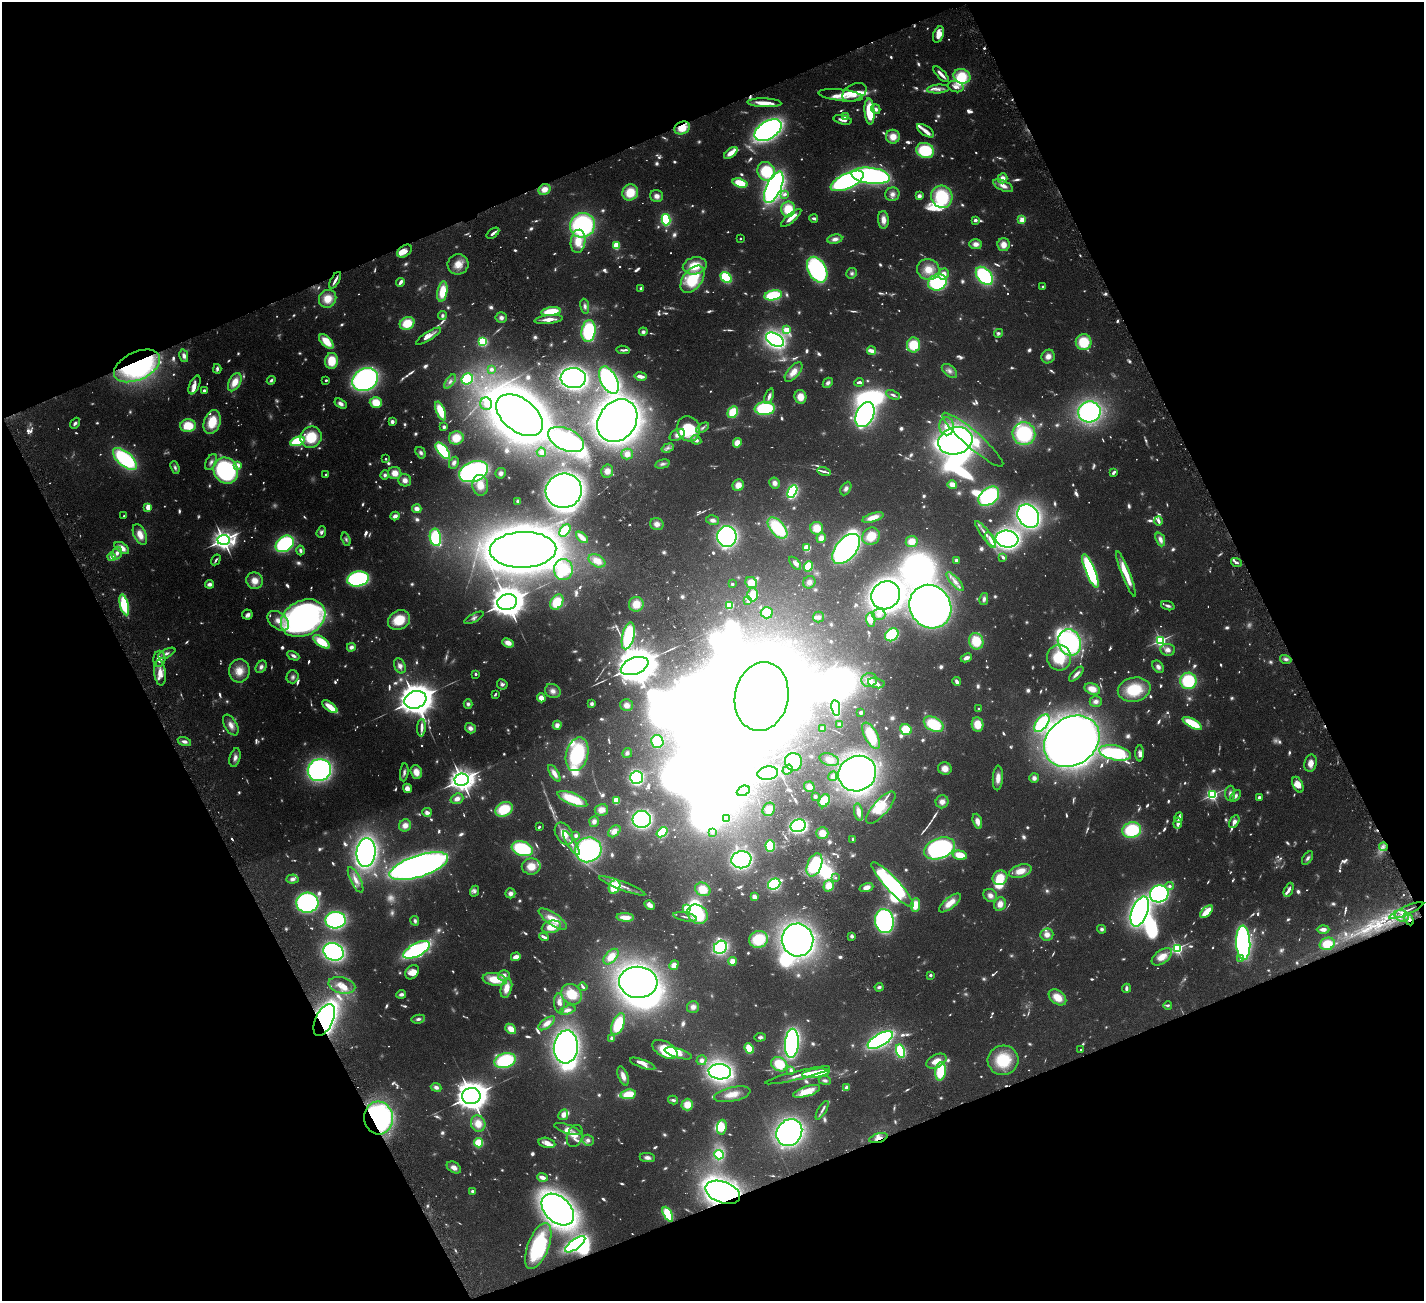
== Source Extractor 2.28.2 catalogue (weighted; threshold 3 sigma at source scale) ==
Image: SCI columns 2-5687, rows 297-5490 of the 5741 x 5679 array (HDU 1 of 3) = the unmasked area's bounding box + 8 px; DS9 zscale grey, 4 x 4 block average (1 PNG px = mean of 4 x 4 image px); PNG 1426 x 1303 px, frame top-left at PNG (2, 2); each listed source drawn as its Kron ellipse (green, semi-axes under 4 px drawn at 4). Shown black and unused: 43% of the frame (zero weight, under 4 of 8 exposures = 2% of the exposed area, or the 3 px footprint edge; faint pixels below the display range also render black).
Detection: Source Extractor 2.28.2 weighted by HDU 2 'WHT'. Background 0.0766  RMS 0.0028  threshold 0.0113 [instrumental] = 3 sigma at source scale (4.09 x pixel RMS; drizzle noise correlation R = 1.36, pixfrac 0.8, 0.05/0.05 arcsec/px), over >= 5 px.
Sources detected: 1918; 440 too faint to see at this stretch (4 x 4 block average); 69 inside a brighter object's white glare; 4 cosmic-ray / hot-pixel residue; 3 long thin detections or spike segments (spike, bleed or trail) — neither listed nor drawn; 50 coinciding with a brighter row at this scale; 165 inside a brighter listed object's ellipse — not listed separately; of the other 1187, all 500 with FLUX_AUTO >= 5.04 (the completeness limit of this list) listed and drawn (687 fainter detections not listed), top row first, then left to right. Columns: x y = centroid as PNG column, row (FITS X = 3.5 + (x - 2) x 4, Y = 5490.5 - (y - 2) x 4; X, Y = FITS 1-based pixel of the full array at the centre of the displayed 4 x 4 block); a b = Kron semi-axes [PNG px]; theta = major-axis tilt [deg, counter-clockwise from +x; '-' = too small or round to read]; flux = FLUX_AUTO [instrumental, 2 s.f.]
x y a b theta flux
938 34 8 5 70 24
941 74 10 2 -46 15
962 76 8 7 - 54
956 87 8 5 -17 12
938 89 11 4 5 11
854 92 13 8 28 25
841 95 22 5 -6 27
764 103 17 4 -2 24
876 109 5 4 - 7.7
869 112 13 5 -85 83
846 117 2 2 - 72
843 120 9 3 -12 11
682 128 8 6 22 35
768 130 15 9 32 710
925 131 9 4 -33 11
893 137 7 7 - 24
925 151 9 7 -21 100
731 153 8 4 38 21
766 171 9 8 - 91
870 176 19 8 -7 480
1003 178 5 4 - 16
847 181 18 7 26 480
740 183 7 4 -18 52
1003 186 10 5 -27 16
774 187 17 7 65 610
544 189 6 5 - 18
630 192 8 7 - 52
785 194 3 2 - 7.2
892 194 7 6 - 10
657 196 6 5 - 12
919 196 4 4 - 7.9
942 197 11 10 - 120
788 209 7 7 - 48
791 218 13 3 41 23
814 218 4 2 - 6.4
666 220 6 4 -77 110
883 220 9 5 -86 17
975 220 2 2 - 30
1022 220 2 2 - 120
582 225 13 12 - 290
493 233 7 2 37 9.6
740 239 2 2 - 7.9
835 239 7 4 10 11
578 241 11 7 84 37
976 244 6 5 - 12
616 245 3 3 - 50
1004 245 6 6 - 20
405 251 8 5 37 17
458 264 10 10 - 27
695 266 12 8 13 50
817 270 14 9 -61 290
928 270 11 10 - 34
852 273 5 5 - 5.8
943 274 6 5 - 14
984 276 10 6 -49 190
726 278 6 4 -43 110
693 279 15 9 52 94
335 280 9 2 60 9.8
400 282 4 2 - 12
937 282 9 8 - 190
1043 287 2 2 - 5.8
641 288 2 2 - 28
442 292 10 5 80 47
773 295 9 5 10 100
328 299 9 8 - 34
585 306 7 4 -79 6.9
551 312 10 4 8 67
442 316 4 4 - 5
501 318 5 5 - 8.5
549 319 14 4 6 19
407 323 7 6 - 50
786 330 3 2 - 49
589 331 11 7 82 140
643 332 4 4 - 5.6
998 333 4 3 - 5.3
428 336 14 3 32 15
775 340 10 6 -31 450
326 341 9 5 -46 42
483 342 4 4 - 83
1084 342 8 8 - 70
914 345 7 6 - 68
623 350 7 2 -6 5.2
871 351 4 2 - 18
184 356 6 4 -77 8.4
1048 356 7 6 - 15
331 361 8 6 80 47
137 366 24 14 25 390
217 369 5 2 - 6.7
491 369 2 2 - 13
949 371 9 5 -40 10
793 372 11 5 49 21
640 376 6 2 -11 22
573 378 12 10 -2 620
365 379 13 11 29 440
467 379 6 5 - 100
271 380 4 3 - 5.3
326 380 2 2 - 14
609 380 15 8 -63 350
450 381 8 4 54 6.7
235 382 10 5 62 30
859 382 5 2 - 7
828 383 5 4 - 6.7
194 385 10 5 67 13
204 391 2 2 - 5.4
893 395 7 2 -25 6.5
769 396 8 3 70 10
800 397 7 6 - 24
376 402 6 5 - 37
341 404 6 4 -32 9.5
486 404 6 6 - 12
765 408 10 6 5 150
441 411 10 4 -67 52
733 412 6 5 - 55
1089 412 11 10 - 330
865 414 13 8 64 550
519 415 27 16 -37 2000
617 421 23 18 54 2100
212 422 12 8 73 54
392 422 2 2 - 44
75 423 6 3 51 5.9
188 426 8 6 2 56
947 426 9 7 -81 19
444 427 2 2 - 5.5
702 428 7 3 34 5.5
689 429 13 11 -63 90
1024 434 11 11 - 180
677 435 8 5 29 9.6
311 437 11 10 - 71
456 438 7 6 - 31
566 439 19 10 -24 400
696 440 5 4 - 9.1
973 440 40 8 -41 72
297 441 7 3 21 130
955 441 17 13 17 580
737 443 4 4 - 23
668 448 6 3 20 5.5
443 451 10 4 -51 120
541 452 5 4 - 5.3
421 453 6 4 -57 6.5
627 454 6 5 - 14
125 459 14 7 -41 210
386 459 2 2 - 8.3
211 462 8 5 61 8.9
454 463 6 4 63 7.1
662 464 7 4 13 6.8
238 465 3 2 - 65
175 468 6 4 -70 5.5
226 470 13 11 -58 300
607 471 6 6 - 13
824 471 7 2 -15 8.5
474 472 15 10 21 400
395 473 6 6 - 22
501 473 5 5 - 7.7
1113 473 4 2 - 5.8
326 474 2 2 - 9.6
385 475 5 4 - 5.8
405 480 6 6 - 12
775 483 5 5 - 11
952 484 5 4 - 15
480 485 10 8 -84 26
738 485 6 5 - 18
846 488 7 5 62 8.6
564 491 18 17 - 1200
792 491 7 4 64 220
989 496 12 8 40 200
518 501 2 2 - 22
148 507 2 2 - 39
417 509 5 4 - 11
124 516 2 2 - 11
395 516 4 3 - 11
1028 516 12 10 -55 560
873 517 11 4 17 27
713 520 6 4 -12 9.2
1158 521 4 2 - 13
657 524 7 6 - 12
777 528 13 7 -49 120
817 528 6 6 - 33
565 530 7 4 52 38
321 532 6 4 69 6.2
140 534 11 6 -66 24
985 534 16 3 -53 13
727 536 10 10 - 460
871 536 9 8 - 39
435 537 9 5 -81 110
582 537 7 3 -43 19
821 538 5 4 - 14
346 539 7 4 -72 5.2
1007 539 11 8 -7 640
1160 539 7 4 -68 12
223 540 6 5 - 920
991 540 9 3 -62 16
912 541 6 5 - 22
285 544 10 7 36 210
122 548 8 4 -35 19
807 548 3 3 - 36
846 549 18 10 49 750
300 550 5 3 - 6
523 550 33 18 1 2800
117 553 6 5 - 10
111 557 4 3 - 8.9
1003 557 4 2 - 8.2
216 560 6 2 59 5.1
956 560 2 2 - 28
597 561 9 6 -28 25
1236 562 5 2 - 5.1
795 563 8 4 -49 8.6
808 566 5 4 - 45
563 569 10 9 - 54
1090 571 18 5 -68 230
1126 574 24 3 -68 47
358 579 11 7 11 300
255 581 8 8 - 22
809 582 6 6 - 9.2
955 582 12 4 -49 11
751 583 6 5 - 25
209 584 4 3 - 11
732 584 2 2 - 16
753 595 7 5 -88 29
886 595 14 13 - 1100
984 599 6 4 76 6.6
748 601 3 3 - 7.9
507 602 10 8 15 3400
557 602 8 6 58 52
636 604 7 7 - 34
124 605 11 4 -76 130
729 605 3 3 - 76
1168 606 7 3 -19 6.1
930 607 22 20 -55 1300
767 613 6 5 - 50
879 614 6 6 - 9
247 615 5 5 - 6.8
818 617 5 5 - 6.7
303 618 23 17 28 850
474 618 10 4 28 7.6
399 620 11 9 29 58
871 620 7 5 -88 14
278 621 12 8 -38 22
892 635 7 6 - 100
628 636 14 6 77 130
1160 640 3 2 - 400
976 641 8 7 - 59
322 642 9 4 -35 57
1069 642 13 11 -67 310
508 643 6 4 -22 17
351 647 4 4 - 8.6
1168 650 7 6 - 11
167 653 9 4 26 7
293 656 6 3 -28 7.2
966 658 6 3 24 9.7
1059 658 13 12 - 76
159 659 8 6 85 16
1286 659 6 4 -16 6.2
400 666 8 5 -66 11
635 666 14 8 21 8300
261 667 7 5 59 7.6
1158 667 7 5 -50 8.1
239 671 11 10 - 29
160 673 13 5 -85 21
475 674 2 2 - 15
1076 674 9 3 46 9.6
292 677 6 6 - 6.9
869 680 8 7 - 16
1188 681 8 8 - 110
957 682 4 3 - 8.8
876 683 8 5 -15 10
502 684 5 5 - 6.8
1092 689 8 5 -21 22
1134 690 16 12 11 80
553 691 8 7 - 11
495 694 3 2 - 5.4
762 697 34 26 79 2500
541 698 4 4 - 17
415 700 11 8 18 3800
1096 701 6 5 - 8.6
468 704 4 4 - 5.8
592 704 4 4 - 5.7
626 705 6 6 - 13
330 707 9 3 -37 38
836 708 8 4 -82 85
978 708 2 2 - 5.7
861 713 3 2 - 5.7
1042 723 10 5 53 150
1192 723 11 4 -28 72
934 724 10 6 -27 96
977 724 7 5 -80 34
231 725 11 6 -61 15
557 725 4 4 - 9.9
840 725 4 4 - 8.3
421 728 9 3 87 11
470 728 5 5 - 11
823 728 3 3 - 6.9
906 730 6 5 - 61
871 736 14 6 -62 69
184 741 7 4 -14 7.8
657 741 6 6 - 62
1072 741 29 23 35 1400
627 753 5 5 - 6.2
1115 753 16 7 -12 230
1140 753 8 4 88 8.4
577 754 17 11 75 170
235 758 9 5 75 10
829 760 10 6 -17 13
793 762 9 8 - 81
1311 763 9 6 80 16
945 769 7 6 - 17
319 770 12 11 - 510
788 770 5 4 - 7.8
404 772 9 3 83 7.2
416 772 7 5 -72 23
554 773 9 4 -58 14
768 773 10 6 8 260
857 774 19 17 26 870
833 776 5 4 - 5.5
636 777 6 6 - 220
998 778 12 5 87 18
1034 778 5 4 - 8.9
462 780 7 6 - 1200
1298 785 8 5 -65 23
809 787 5 5 - 12
407 788 5 4 - 14
743 791 7 5 26 14
1230 793 7 5 88 7.6
1212 795 3 2 - 360
815 796 3 2 - 5.5
1235 796 6 4 55 6.6
1259 797 2 2 - 26
457 799 6 5 - 12
572 799 16 5 -23 68
616 801 4 4 - 28
824 801 7 5 58 40
942 802 6 6 - 13
881 808 20 7 49 37
504 809 9 6 29 77
769 809 7 6 - 22
601 810 7 5 13 14
427 812 5 3 - 8.3
859 812 8 4 -79 15
1179 817 5 2 - 11
726 818 4 3 - 6.4
642 819 9 8 - 500
594 821 5 4 - 7.1
977 821 8 4 -73 13
1234 822 7 4 59 9.8
1178 823 5 2 - 14
405 825 6 6 - 14
798 826 8 6 21 410
539 827 2 2 - 9.5
1132 830 9 7 15 130
614 831 7 5 44 12
662 832 6 4 41 77
712 832 2 2 - 7
822 833 6 5 - 21
564 834 12 8 -60 27
576 836 4 3 - 5.6
853 839 2 2 - 21
571 843 14 3 -58 10
770 846 6 4 -87 72
1383 847 4 3 - 5.2
939 848 16 10 21 410
522 849 11 7 -19 140
588 850 13 12 - 340
366 852 14 9 84 620
960 855 7 4 -13 43
1308 858 7 4 56 6.6
741 860 10 8 9 340
814 865 12 7 69 120
419 866 30 11 18 1100
531 866 9 8 - 29
1020 871 11 6 18 28
835 878 2 2 - 7.2
1000 878 7 7 - 43
292 879 6 4 5 8.3
356 880 14 5 -63 17
774 884 6 5 - 200
892 885 30 6 -47 290
622 886 25 3 -21 15
829 886 6 5 - 29
1169 886 4 4 - 5.5
614 887 7 5 66 69
866 887 7 4 18 15
703 889 8 6 -28 36
1289 890 7 4 67 7.8
474 891 5 4 - 6
510 893 5 5 - 9.3
1159 894 9 8 - 390
990 895 7 6 - 12
754 897 3 3 - 11
307 903 11 10 - 310
950 903 13 5 39 28
1000 904 7 6 - 18
650 905 5 3 - 13
915 905 7 4 84 30
687 909 2 2 - 150
1406 911 18 2 24 8.3
1140 912 16 8 69 700
1206 912 8 3 43 47
697 914 11 8 -39 120
1402 916 7 5 -20 11
625 917 9 3 -4 25
685 917 12 2 -11 6.6
553 919 16 6 -33 36
1409 919 6 4 -60 9
336 920 10 8 3 260
415 921 5 3 - 5.4
884 921 12 9 -80 360
551 927 10 6 12 35
1102 929 4 4 - 5.4
1323 929 6 3 1 10
1047 935 6 6 - 15
852 936 3 3 - 6.5
544 937 5 2 - 9.4
758 939 9 8 - 68
798 940 16 16 - 830
1243 943 17 7 -87 530
1327 944 7 6 - 48
720 947 7 6 - 300
1177 948 3 3 - 330
416 950 15 6 27 350
334 952 10 8 -28 400
516 957 5 3 - 16
611 957 9 5 47 27
1162 957 11 6 37 25
1241 958 2 2 - 9.7
732 961 4 4 - 20
674 965 5 4 - 17
412 972 8 6 51 14
504 975 6 5 - 12
930 975 2 2 - 23
495 979 12 6 -9 47
638 982 19 15 -5 900
342 985 14 8 -13 21
583 987 4 2 - 5.7
879 987 4 3 - 5.3
506 988 10 5 75 26
1126 988 4 2 - 8.5
401 994 5 3 - 8.7
572 994 11 9 -45 48
1057 997 10 6 -38 32
559 1003 10 5 -86 12
1168 1005 4 2 - 5.2
693 1007 6 6 - 11
567 1010 8 4 16 6.5
418 1019 7 4 9 6.6
324 1020 17 8 64 790
547 1023 10 4 37 12
618 1024 11 6 66 97
511 1029 6 4 -42 22
760 1037 6 3 4 5.5
612 1038 2 2 - 45
880 1040 14 6 30 450
792 1043 14 7 86 460
566 1047 16 12 85 720
749 1048 5 4 - 42
665 1049 14 7 -30 83
1081 1050 2 2 - 5.4
900 1051 7 4 -74 110
678 1053 14 4 -17 17
505 1060 11 7 17 160
701 1060 5 5 - 7.8
1003 1060 15 14 - 82
936 1061 11 6 26 23
643 1064 13 4 -21 11
779 1064 8 6 -31 54
791 1070 4 3 - 5.8
941 1071 9 5 83 84
720 1072 11 7 -5 490
816 1073 14 4 8 95
798 1075 33 2 14 17
623 1076 10 4 -70 15
825 1080 6 4 -9 5.3
436 1087 5 4 - 8.1
847 1087 4 4 - 7.9
807 1091 14 5 18 31
628 1094 8 4 10 52
732 1094 19 7 12 27
471 1096 9 8 - 2800
673 1100 5 2 - 7
687 1105 6 6 - 29
822 1110 10 3 60 6.5
563 1115 5 4 - 13
378 1118 16 14 -85 470
478 1124 8 7 - 26
722 1127 7 5 82 36
568 1129 14 4 -18 10
789 1133 14 12 52 600
575 1136 11 7 73 15
878 1138 9 4 17 12
588 1140 6 5 - 8.2
479 1143 5 4 - 49
547 1143 8 5 -14 13
719 1155 5 4 - 65
647 1158 8 4 -7 9.3
454 1167 8 5 -31 12
542 1177 5 3 - 16
473 1191 4 3 - 5.4
723 1192 18 10 -20 640
558 1210 19 12 -43 740
668 1214 8 4 -62 67
575 1244 12 5 35 250
538 1246 24 10 69 160
Overlapping masked pixels (flux is a lower limit): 9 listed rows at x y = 682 128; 335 280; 137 366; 1409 919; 324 1020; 378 1118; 878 1138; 723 1192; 538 1246